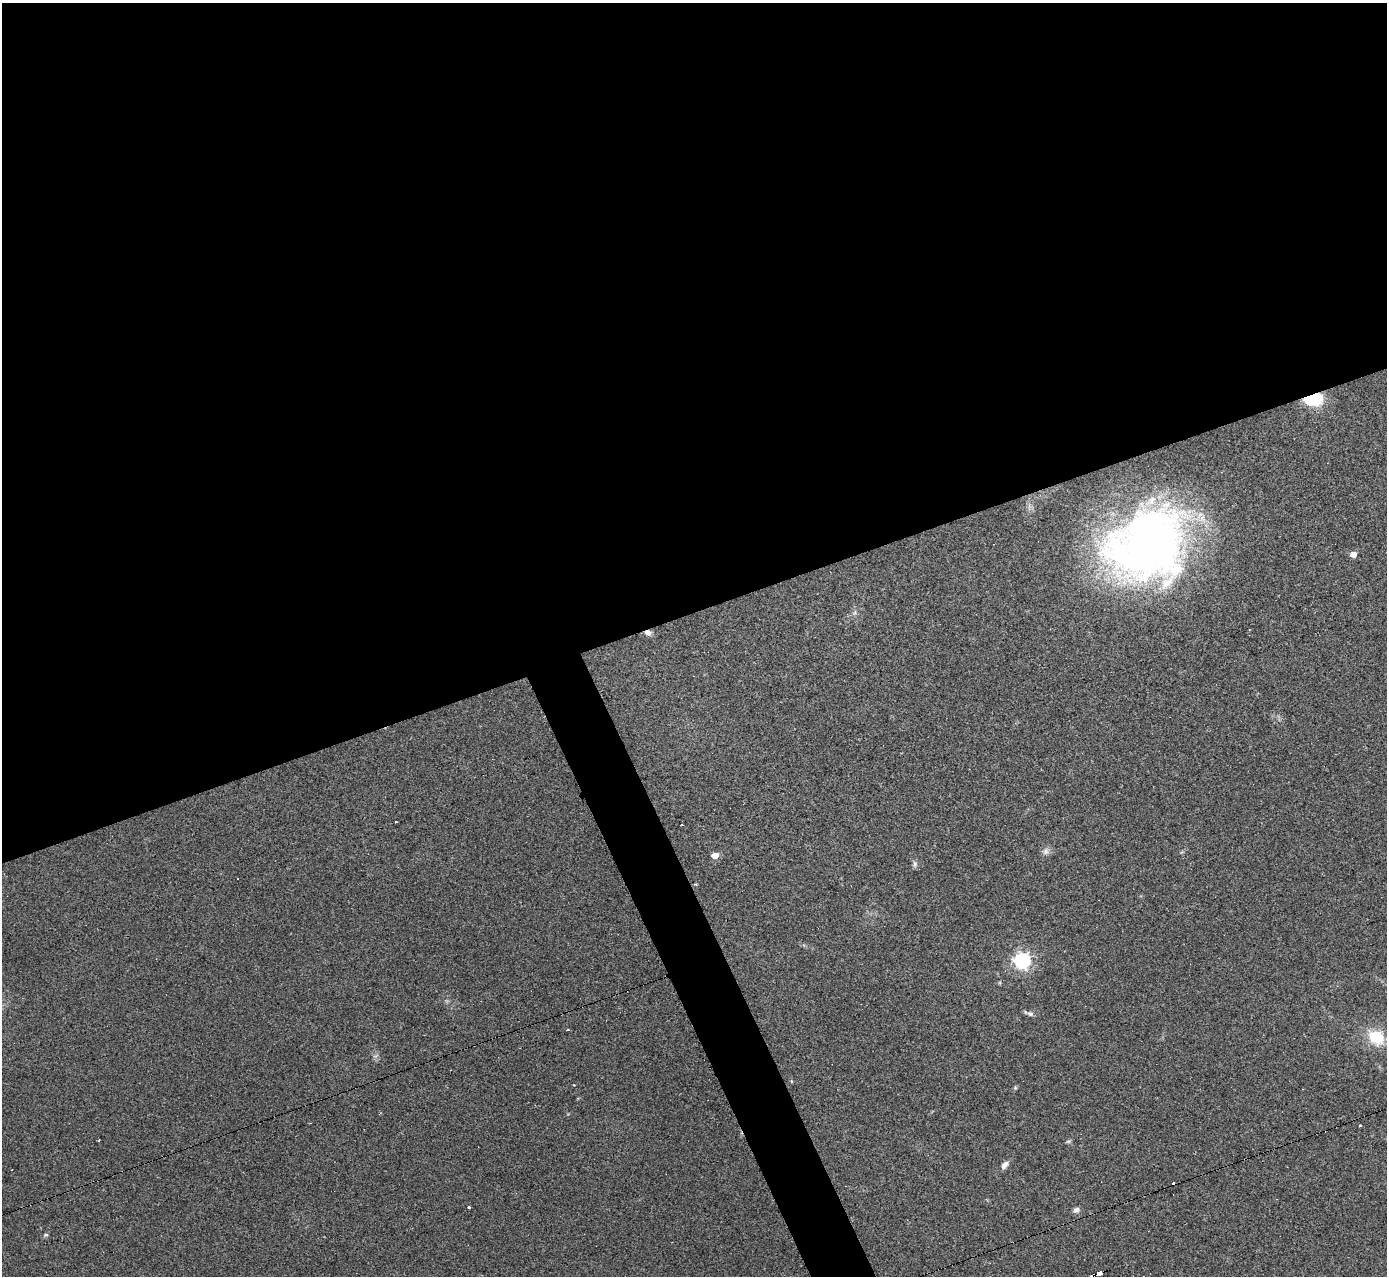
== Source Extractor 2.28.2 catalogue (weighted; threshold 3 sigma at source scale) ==
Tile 2 of 4 x 4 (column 2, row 1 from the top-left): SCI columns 1389-2773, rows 3976-5249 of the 5544 x 5527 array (HDU 1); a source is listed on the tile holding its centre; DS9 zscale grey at full resolution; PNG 1389 x 1278 px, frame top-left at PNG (2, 3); no overlay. Shown black and unused: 50% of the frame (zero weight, under 2 of 3 exposures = <1% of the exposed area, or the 3 px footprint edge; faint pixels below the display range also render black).
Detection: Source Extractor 2.28.2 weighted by HDU 2 'WHT'; one run over the whole footprint, this tile lists its part. Background 0.0836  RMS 0.0078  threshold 0.035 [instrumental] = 3 sigma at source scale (4.5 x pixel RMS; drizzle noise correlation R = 1.50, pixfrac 1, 0.05/0.05 arcsec/px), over >= 5 px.
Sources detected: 27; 2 cosmic-ray / hot-pixel residue — not listed; the other 25 listed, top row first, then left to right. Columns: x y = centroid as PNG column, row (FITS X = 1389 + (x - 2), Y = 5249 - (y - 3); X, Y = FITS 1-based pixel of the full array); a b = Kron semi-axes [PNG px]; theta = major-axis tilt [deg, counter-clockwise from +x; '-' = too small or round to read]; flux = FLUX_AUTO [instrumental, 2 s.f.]
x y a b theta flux
1313 399 15 10 3 44
1147 546 83 69 30 480
1353 554 5 4 - 9.3
855 612 7 4 72 1.4
648 632 7 6 - 3.9
396 822 3 2 - 1.2
1046 851 9 8 - 3.3
715 855 5 4 - 13
915 864 10 6 90 2.1
695 884 4 4 - 0.83
1022 960 7 6 - 270
1030 1014 9 6 -15 2.6
568 1030 3 2 - 1.3
1376 1037 22 17 -40 26
791 1081 5 3 - 0.74
574 1085 3 3 - 1.8
1015 1088 6 4 45 1
1360 1126 3 3 - 1.9
1068 1141 7 4 19 1.2
1004 1165 11 6 48 4.2
469 1208 3 3 - 2.7
1076 1210 8 7 - 2.7
45 1235 7 5 16 1.4
1100 1273 5 4 - 48
1093 1275 4 4 - 39
Overlapping masked pixels (flux is a lower limit): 4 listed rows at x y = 1313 399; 648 632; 1100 1273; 1093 1275
Isophote crosses this tile's border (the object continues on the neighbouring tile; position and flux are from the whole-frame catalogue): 1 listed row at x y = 1093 1275